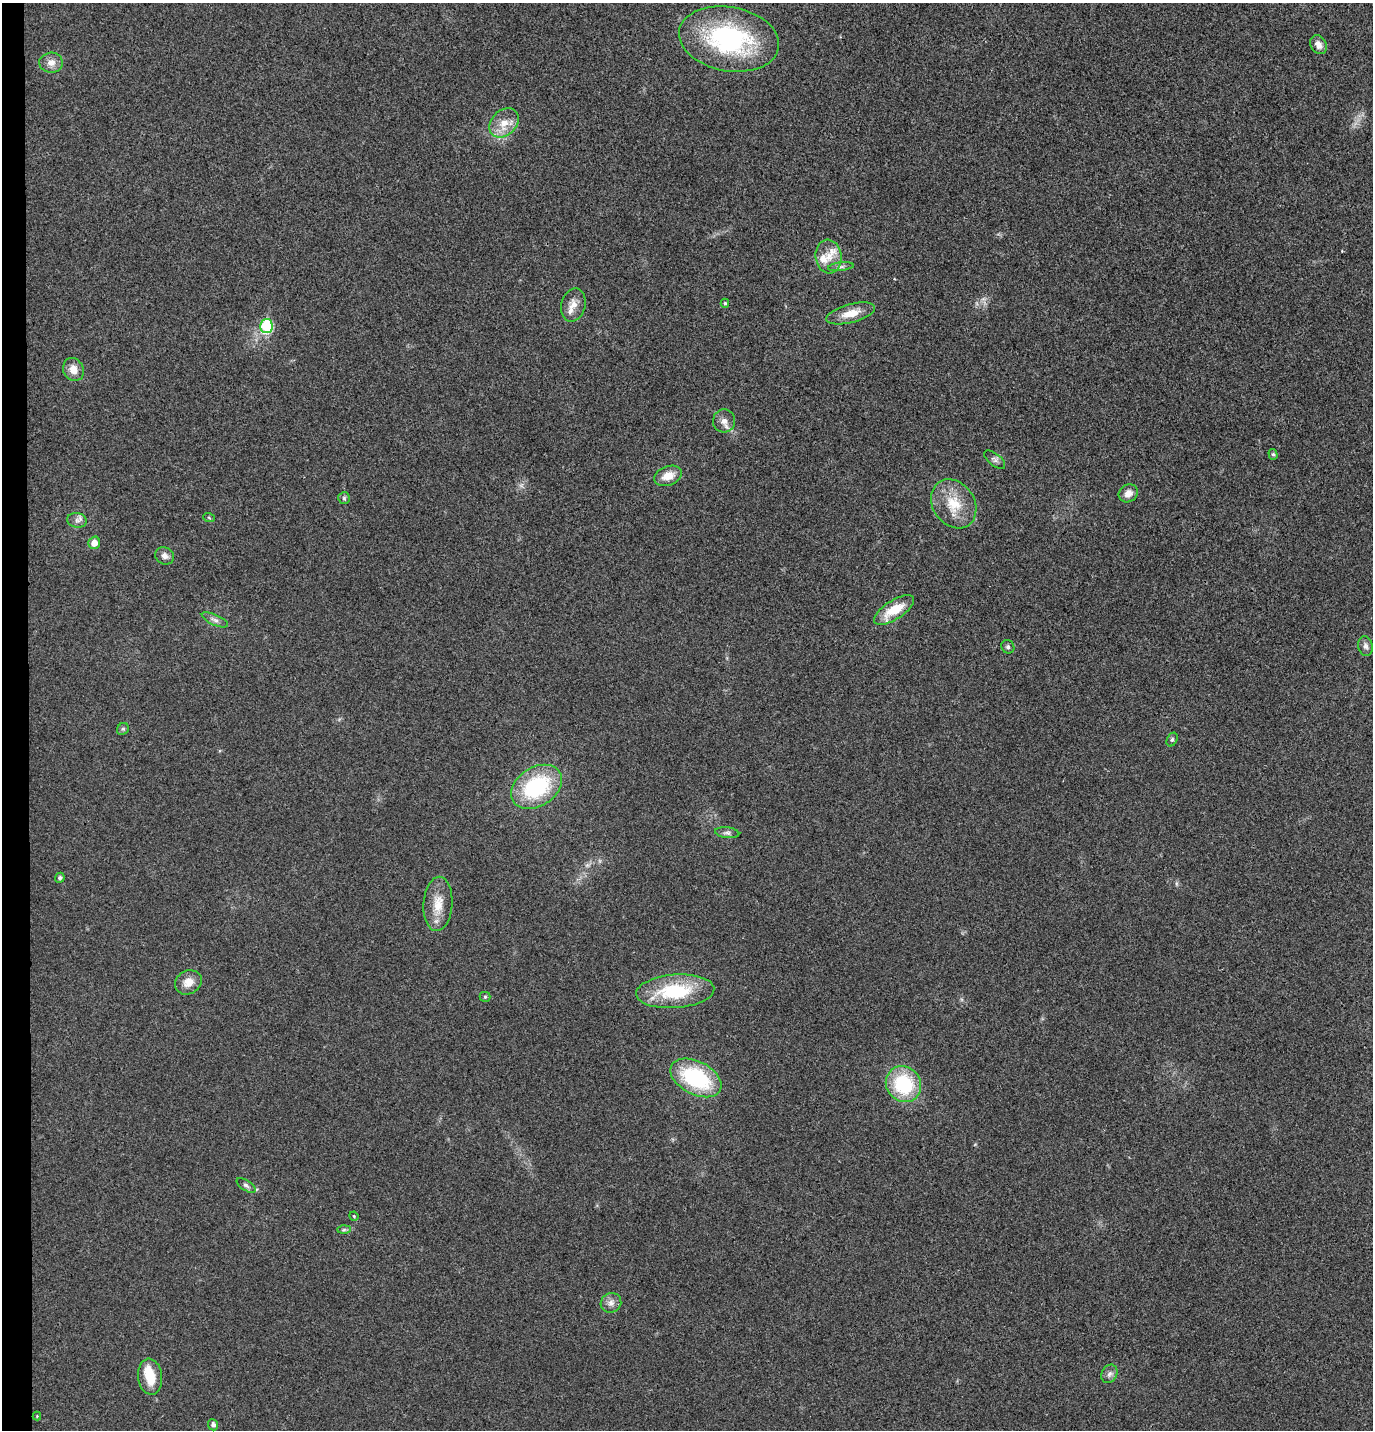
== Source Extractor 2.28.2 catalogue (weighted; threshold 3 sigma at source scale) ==
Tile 4 of 3 x 3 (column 1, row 2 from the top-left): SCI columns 130-1500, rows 1437-2864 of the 4373 x 4297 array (HDU 1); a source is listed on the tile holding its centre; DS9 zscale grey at full resolution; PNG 1375 x 1432 px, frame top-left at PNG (2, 3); each listed source drawn as its Kron ellipse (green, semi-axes under 4 px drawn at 4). Shown black and unused: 2% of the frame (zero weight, under 3 of 4 exposures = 6% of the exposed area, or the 3 px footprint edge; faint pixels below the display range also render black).
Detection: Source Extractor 2.28.2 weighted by HDU 2 'WHT'; one run over the whole footprint, this tile lists its part. Background 0.0298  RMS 0.006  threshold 0.0268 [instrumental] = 3 sigma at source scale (4.5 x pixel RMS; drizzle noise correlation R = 1.50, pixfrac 1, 0.05/0.05 arcsec/px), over >= 5 px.
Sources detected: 47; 1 inside a brighter object's white glare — neither listed nor drawn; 1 inside a brighter listed object's ellipse — not listed separately; the other 45 listed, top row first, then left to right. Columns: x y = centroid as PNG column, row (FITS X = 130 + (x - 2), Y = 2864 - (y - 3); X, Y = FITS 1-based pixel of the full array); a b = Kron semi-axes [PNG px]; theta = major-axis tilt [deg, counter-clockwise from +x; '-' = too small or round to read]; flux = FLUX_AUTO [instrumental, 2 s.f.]
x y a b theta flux
729 39 50 32 -10 90
1318 45 10 7 -58 4.5
51 63 12 10 2 4.3
504 123 16 12 44 8.8
829 256 17 13 -84 9
841 267 13 4 6 1.8
725 303 4 4 - 0.91
573 305 17 12 75 6.1
851 313 25 9 15 9.2
266 326 7 6 - 39
73 369 12 10 -64 5.9
724 421 11 11 - 4.2
1273 454 5 4 - 0.97
995 460 12 6 -39 2
668 476 14 9 20 7.6
1128 493 10 8 35 4.5
344 498 6 6 - 1.1
954 504 26 21 -55 18
209 518 6 4 -21 0.68
77 520 10 7 -8 2.5
94 543 6 6 - 4.8
165 556 10 8 -29 2.9
894 610 23 9 33 15
215 620 14 5 -24 2.4
1365 646 10 7 -79 2.3
1008 647 7 6 - 1.3
123 729 6 5 - 1.1
1172 739 7 5 63 1.1
536 787 27 19 32 52
727 833 12 5 -6 1.9
60 878 5 4 - 1.5
438 904 27 14 86 12
188 982 14 11 29 6.3
675 991 39 16 4 39
485 997 5 5 - 0.84
696 1078 27 16 -27 53
903 1084 19 17 -50 41
246 1185 11 5 -34 1.8
354 1216 5 4 - 0.64
344 1230 7 4 1 1
611 1303 10 9 - 3.5
1109 1374 9 7 62 2.3
150 1377 18 12 -83 12
37 1416 4 4 - 0.47
213 1425 6 5 - 2.2